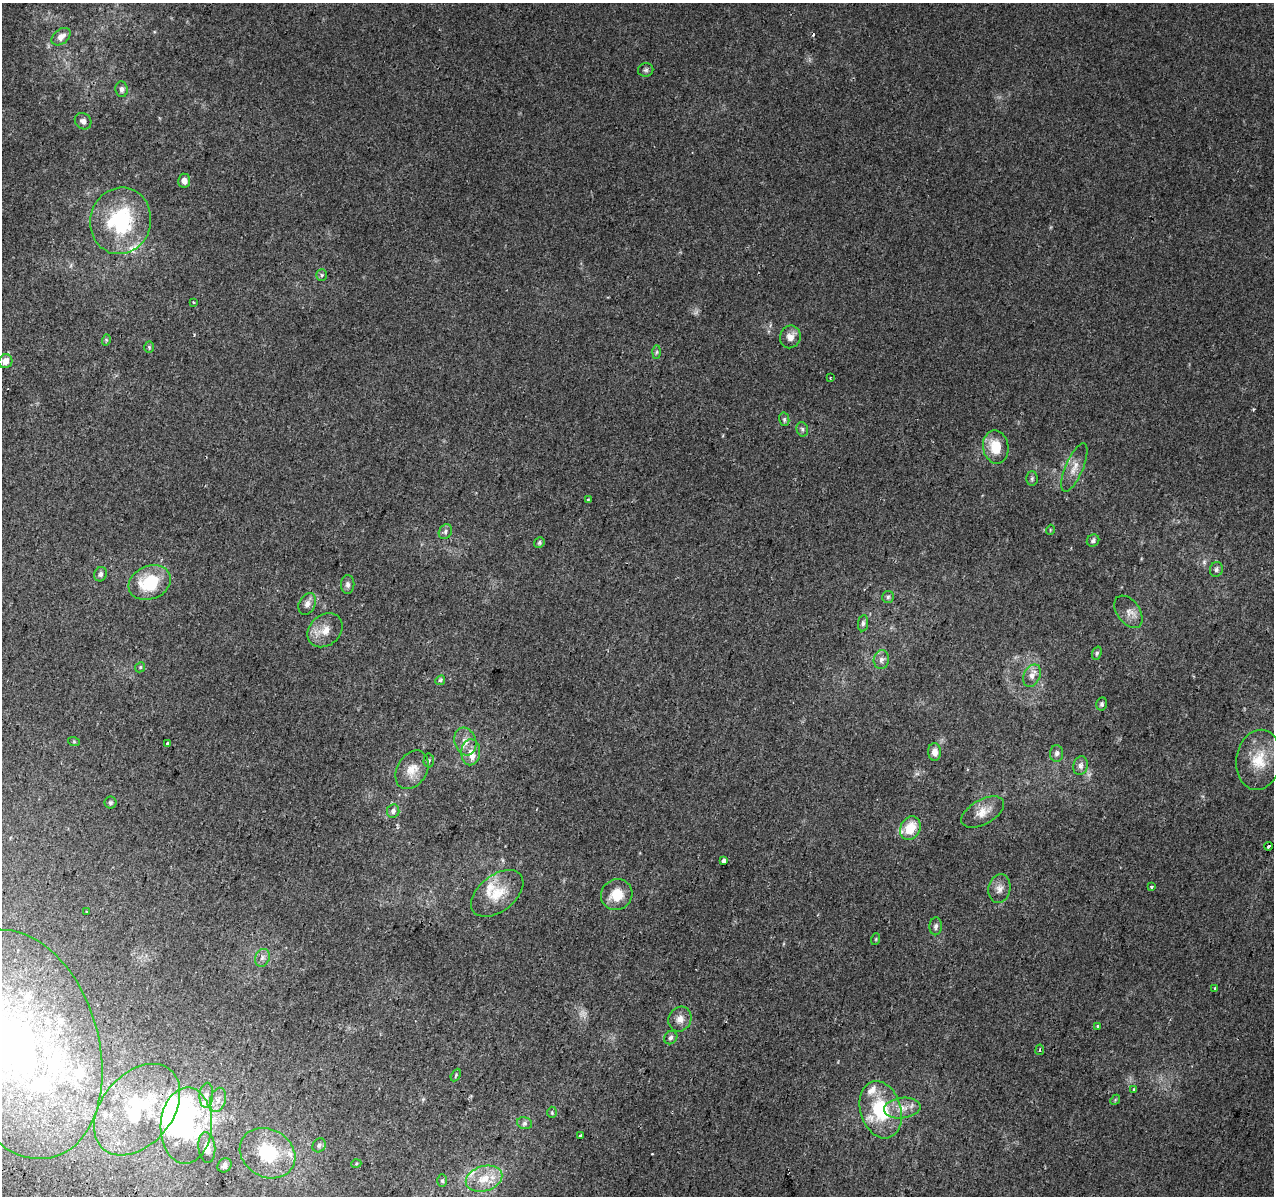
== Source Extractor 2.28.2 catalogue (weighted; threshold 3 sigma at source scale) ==
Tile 7 of 4 x 4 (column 3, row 2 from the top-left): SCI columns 2564-3835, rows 2715-3908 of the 5117 x 5367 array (HDU 1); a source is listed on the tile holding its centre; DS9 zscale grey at full resolution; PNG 1276 x 1198 px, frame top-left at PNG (2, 3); each listed source drawn as its Kron ellipse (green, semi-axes under 4 px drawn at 4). Shown black and unused: <1% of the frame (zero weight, under 2 of 3 exposures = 2% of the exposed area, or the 3 px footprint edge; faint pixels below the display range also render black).
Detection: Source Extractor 2.28.2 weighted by HDU 2 'WHT'; one run over the whole footprint, this tile lists its part. Background 0.0025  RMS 0.0034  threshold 0.0154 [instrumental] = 3 sigma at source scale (4.5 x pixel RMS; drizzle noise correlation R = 1.50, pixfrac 1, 0.0396/0.0396 arcsec/px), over >= 5 px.
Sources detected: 115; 3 too faint to see at this stretch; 2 inside a brighter object's white glare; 3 cosmic-ray / hot-pixel residue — neither listed nor drawn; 19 inside a brighter listed object's ellipse — not listed separately; the other 88 listed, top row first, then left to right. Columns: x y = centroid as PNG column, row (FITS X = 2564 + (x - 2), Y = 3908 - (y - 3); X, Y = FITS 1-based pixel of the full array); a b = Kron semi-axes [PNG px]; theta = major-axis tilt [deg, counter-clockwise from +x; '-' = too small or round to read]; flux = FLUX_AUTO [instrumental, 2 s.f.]
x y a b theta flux
61 37 11 7 39 2.7
646 70 8 6 11 0.85
122 89 8 6 -83 1.1
83 121 9 7 -43 1.5
184 181 7 6 - 1.7
120 221 33 30 75 32
322 275 6 5 - 0.61
193 302 3 3 - 0.36
790 337 11 10 - 2.6
106 340 6 3 74 0.39
149 347 5 4 - 0.48
656 352 6 4 88 0.54
5 361 7 6 - 2.7
830 378 3 2 - 0.22
784 419 7 5 -77 0.61
802 429 7 5 -75 0.79
996 447 16 12 -80 7.7
1074 468 26 8 67 3.9
1032 478 7 5 88 0.71
588 500 4 3 - 0.38
1050 530 5 3 - 0.3
445 532 8 6 63 0.98
1093 541 6 5 - 0.83
539 543 5 5 - 0.65
1216 569 7 6 - 0.97
100 574 7 6 - 1.1
150 583 22 16 23 16
348 584 9 6 -89 1.1
888 597 6 6 - 0.69
307 604 11 8 64 1.8
1128 612 18 11 -53 2.9
863 623 8 5 82 0.8
325 630 19 15 40 4.8
1097 653 7 4 72 0.53
881 660 9 7 79 1.5
140 667 5 4 - 0.48
1032 676 12 8 63 2.2
440 680 5 4 - 0.53
1102 704 6 5 - 0.9
465 741 14 10 -72 3.1
74 742 6 4 -19 0.36
167 743 3 3 - 0.57
471 752 13 9 86 3.3
935 752 9 6 -88 2.2
1057 753 8 6 89 1
429 760 7 5 88 0.64
1259 760 30 22 81 11
1081 766 9 7 77 1.4
412 770 20 15 59 5
110 803 6 6 - 0.66
393 811 6 6 - 1.2
983 812 23 12 29 4.6
910 828 12 9 63 7.3
1269 846 4 3 - 1.1
724 861 3 3 - 8.2
1151 887 3 3 - 1.3
999 889 14 11 80 2.5
497 893 30 18 38 9.3
617 895 16 15 - 6.9
86 912 3 2 - 0.25
936 926 9 6 86 1.1
876 939 6 3 72 0.38
262 958 9 7 65 1.4
1215 988 3 3 - 1.1
680 1019 13 11 61 2.6
1098 1026 4 3 - 4.7
671 1038 7 6 - 0.93
21 1044 117 77 -73 160
1040 1050 5 3 - 0.4
456 1075 7 4 61 0.47
1134 1089 3 3 - 2.9
206 1095 12 7 86 1.9
218 1100 12 7 75 2.2
1115 1100 5 4 - 0.4
902 1108 18 10 7 4.2
137 1110 52 35 50 30
881 1110 29 20 -74 21
552 1112 6 4 -89 0.52
524 1123 8 6 -14 1
186 1125 38 25 87 48
581 1136 3 3 - 2
319 1145 7 6 - 0.81
207 1147 15 8 -84 3.2
268 1153 29 24 -30 17
356 1164 5 3 - 0.32
224 1165 8 6 48 1.3
484 1179 18 12 17 6.9
442 1181 6 5 - 0.66
Isophote crosses this tile's border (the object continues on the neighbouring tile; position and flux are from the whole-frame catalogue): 1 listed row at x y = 21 1044